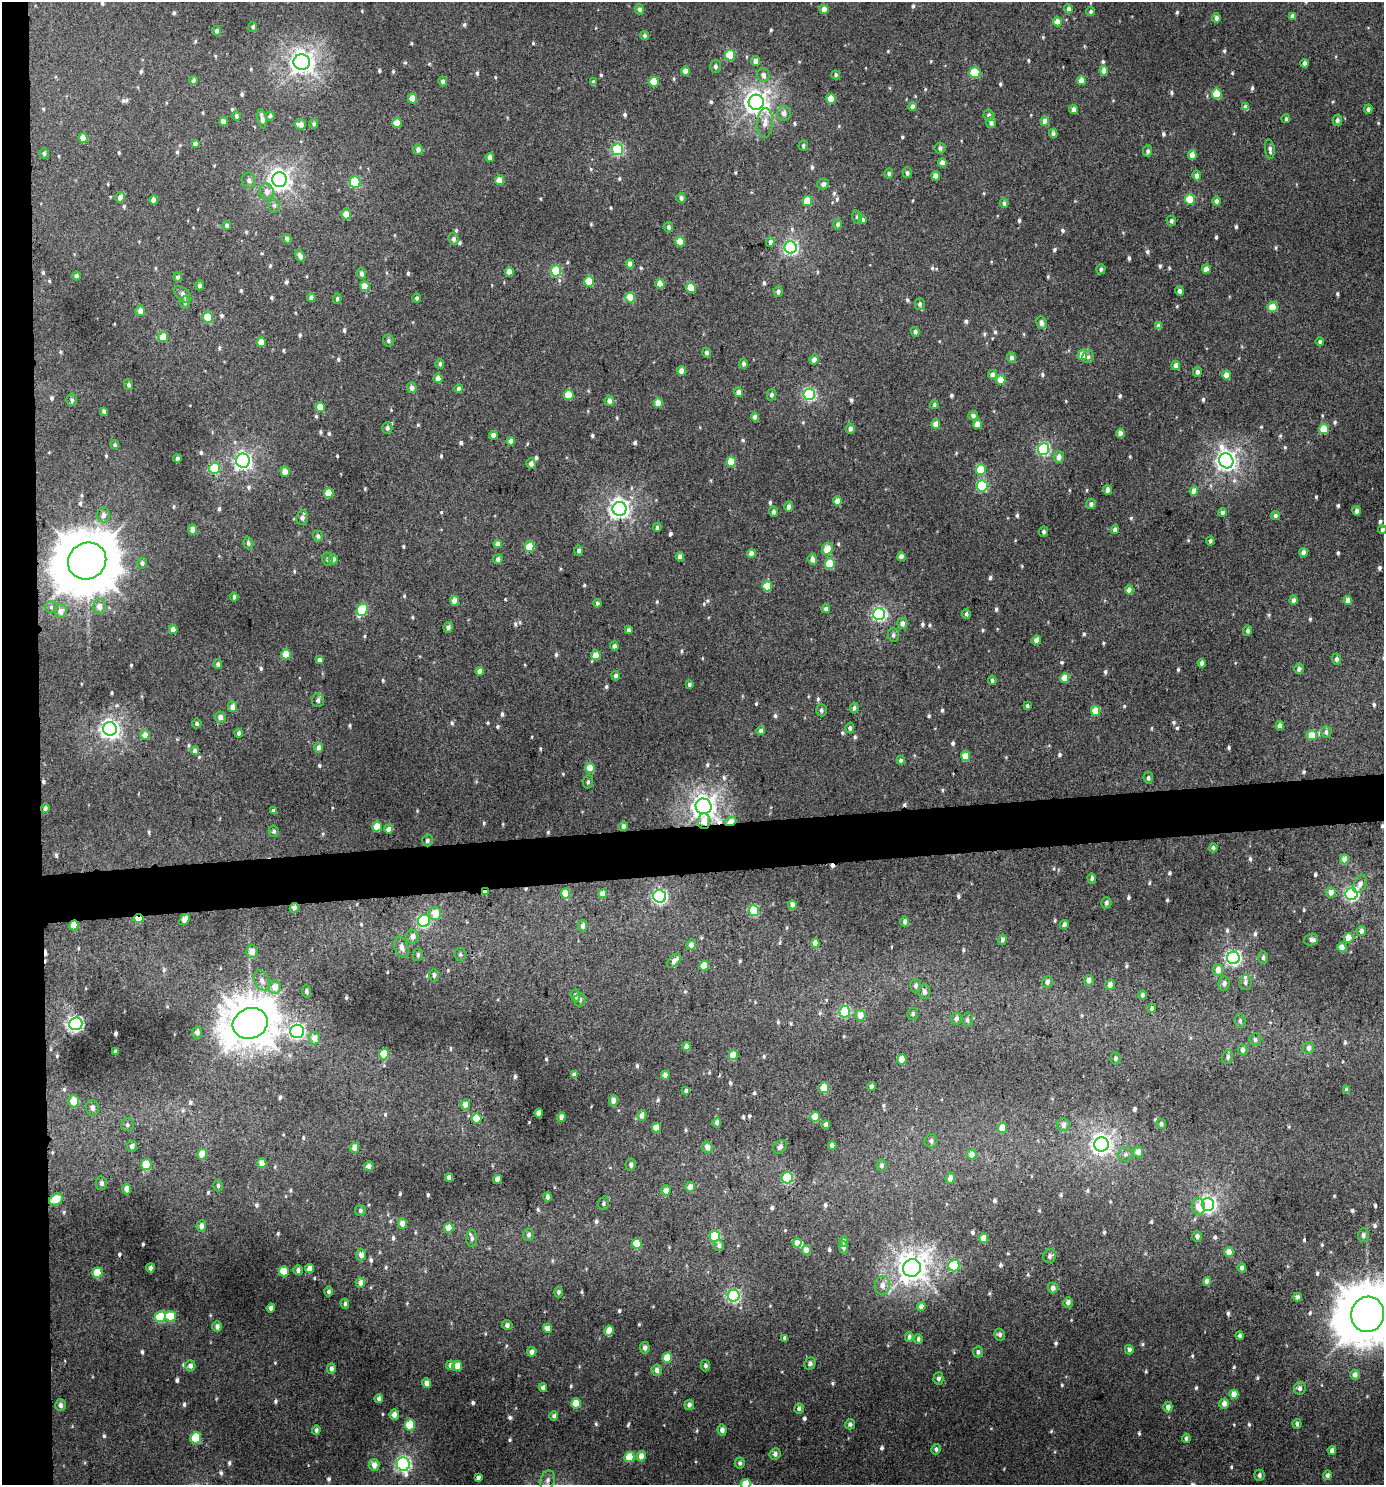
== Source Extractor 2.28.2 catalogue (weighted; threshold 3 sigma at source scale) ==
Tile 4 of 3 x 3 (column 1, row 2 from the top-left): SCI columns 7-1388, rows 1488-2970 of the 4199 x 4457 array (HDU 1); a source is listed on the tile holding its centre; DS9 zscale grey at full resolution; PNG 1386 x 1487 px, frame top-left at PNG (2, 2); each listed source drawn as its Kron ellipse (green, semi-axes under 4 px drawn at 4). Shown black and unused: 6% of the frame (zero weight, under 3 of 4 exposures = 1% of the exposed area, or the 3 px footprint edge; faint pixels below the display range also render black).
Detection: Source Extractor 2.28.2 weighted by HDU 2 'WHT'; one run over the whole footprint, this tile lists its part. Background 0.00977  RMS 0.0064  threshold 0.0286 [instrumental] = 3 sigma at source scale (4.5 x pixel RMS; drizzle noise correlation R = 1.50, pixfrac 1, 0.0396/0.0396 arcsec/px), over >= 5 px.
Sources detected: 854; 1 inside a brighter object's white glare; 4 cosmic-ray / hot-pixel residue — neither listed nor drawn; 6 inside a brighter listed object's ellipse — not listed separately; of the other 843, all 500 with FLUX_AUTO >= 1.44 (the completeness limit of this list) listed and drawn (343 fainter detections not listed), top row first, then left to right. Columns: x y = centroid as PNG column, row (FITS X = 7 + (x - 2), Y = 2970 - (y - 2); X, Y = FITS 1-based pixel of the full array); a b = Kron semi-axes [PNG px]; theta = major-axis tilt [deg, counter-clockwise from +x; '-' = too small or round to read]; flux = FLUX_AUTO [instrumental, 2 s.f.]
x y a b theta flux
640 9 5 4 - 1.9
824 9 4 4 - 5.6
1068 9 4 4 - 2.6
1091 11 4 4 - 1.5
1293 16 4 4 - 3.7
1216 18 4 4 - 2.7
1057 22 4 4 - 6.8
253 27 5 4 - 1.5
217 31 5 4 - 1.9
644 35 4 4 - 1.5
730 55 5 5 - 30
756 61 5 4 - 4.4
302 62 8 7 - 490
1304 63 4 4 - 3.6
715 66 6 5 - 1.9
686 71 4 4 - 6.5
1104 71 5 4 - 6.3
975 73 5 5 - 31
763 75 7 6 - 3.2
836 75 4 4 - 1.4
193 80 4 4 - 1.7
1082 80 4 4 - 7.9
443 81 5 4 - 2.3
593 82 4 3 - 2.1
654 82 5 5 - 18
1217 94 5 4 - 19
412 98 5 4 - 11
831 99 5 4 - 14
756 102 7 7 - 490
912 107 4 4 - 3.7
1246 107 4 4 - 4.3
1074 109 4 4 - 4
1368 109 4 4 - 2.1
784 113 7 6 - 3.1
989 115 6 5 - 1.8
236 116 5 4 - 1.7
270 116 4 4 - 1.9
262 119 10 4 -79 2.7
1286 119 4 4 - 1.6
1337 120 6 4 77 1.7
223 121 5 4 - 2.7
1045 121 4 4 - 5.9
991 122 5 5 - 2.5
397 123 5 5 - 14
765 123 15 8 85 5.9
301 124 5 5 - 3.4
314 124 5 4 - 1.6
1053 133 4 4 - 2.2
83 138 5 4 - 8
195 144 4 4 - 2.6
803 145 5 5 - 1.6
940 148 5 5 - 2.3
418 149 5 5 - 2.9
618 149 6 5 - 83
1270 149 10 4 -84 2.3
1148 151 6 4 84 1.6
44 153 5 4 - 1.6
1192 155 5 4 - 6.8
490 157 4 4 - 4.3
942 163 4 4 - 4.3
889 173 5 4 - 1.5
907 173 5 4 - 1.6
1197 175 5 4 - 3.7
935 176 4 4 - 5.6
249 180 8 6 -72 2.1
280 180 7 7 - 400
499 180 5 4 - 10
355 182 5 5 - 37
823 184 5 5 - 2.8
267 192 8 7 - 3.7
120 197 5 5 - 3.9
681 198 5 4 - 2.1
1190 199 5 5 - 22
154 200 4 4 - 3.9
807 201 5 5 - 17
1216 201 4 4 - 2.8
1004 203 4 4 - 2.1
274 205 7 5 -75 1.7
346 214 5 4 - 11
857 217 7 4 -76 1.5
862 220 4 4 - 3.3
1171 221 5 4 - 1.7
838 224 5 4 - 1.9
227 225 4 4 - 2.2
669 227 5 4 - 1.7
287 239 5 4 - 2.3
454 239 6 5 - 2.5
680 242 5 4 - 15
770 242 5 4 - 3.7
791 247 6 6 - 150
300 256 7 4 -58 3.5
630 264 4 4 - 5.3
1101 269 5 4 - 1.6
1206 269 4 4 - 6.3
556 271 5 5 - 56
509 272 4 4 - 6.2
361 273 5 4 - 2.4
76 276 4 4 - 1.6
178 277 4 4 - 2
589 281 5 5 - 20
660 284 5 4 - 8.9
200 285 5 4 - 2.3
365 286 5 4 - 8.6
691 288 5 5 - 17
1179 291 4 4 - 2.4
778 292 5 5 - 1.9
183 294 10 6 -42 3
630 297 5 5 - 20
311 298 4 4 - 3.5
417 298 4 4 - 1.7
337 299 5 4 - 1.4
185 303 6 5 - 1.5
920 304 6 5 - 1.9
1273 307 5 5 - 16
140 311 5 5 - 4.2
208 318 5 5 - 27
1041 322 6 5 - 3.9
1159 326 4 4 - 4
915 332 5 4 - 2.2
163 337 5 5 - 10
388 341 6 5 - 1.6
1320 341 4 4 - 1.7
261 342 5 4 - 10
707 353 5 4 - 1.9
1082 355 5 5 - 9.5
1088 357 6 5 - 1.8
1012 358 5 4 - 2.3
814 359 5 4 - 4.7
743 363 5 4 - 2.3
440 364 5 4 - 1.9
1176 365 4 4 - 5.2
681 371 5 4 - 6.4
1197 372 5 4 - 3
992 375 4 4 - 4.4
1226 375 4 4 - 9.4
438 378 5 4 - 5
1001 380 5 4 - 16
129 385 5 4 - 1.7
412 388 5 5 - 3.3
459 388 4 4 - 2.7
739 392 5 4 - 4.6
809 394 6 5 - 98
569 395 5 5 - 20
772 395 6 4 75 1.7
72 400 6 5 - 1.7
609 401 5 4 - 4
658 403 5 4 - 9.8
934 404 4 4 - 1.4
320 407 5 4 - 11
104 411 4 3 - 1.8
973 416 5 4 - 2.5
755 417 4 4 - 4.1
936 424 4 4 - 6.5
977 424 4 4 - 7.7
387 428 6 5 - 1.8
850 429 5 4 - 2.9
1324 429 5 5 - 19
1120 433 4 4 - 5.2
493 435 4 4 - 4.4
511 441 4 4 - 4.8
115 445 4 4 - 1.5
1044 449 6 5 - 110
1059 457 5 5 - 4.1
177 459 4 3 - 2.5
243 461 7 7 - 210
1226 461 7 7 - 390
731 462 5 5 - 21
531 464 5 4 - 3.7
215 468 5 5 - 34
981 469 5 5 - 21
285 471 5 4 - 6.4
982 486 5 5 - 62
1108 490 4 4 - 4
1194 491 4 4 - 5.7
329 493 5 5 - 19
837 501 4 4 - 7.3
1091 504 5 5 - 2.1
789 507 5 4 - 3.4
620 509 7 7 - 360
1357 511 4 4 - 3.2
773 512 5 4 - 2.6
1222 512 4 4 - 2.2
103 515 7 6 - 3.3
1275 516 4 4 - 2.2
302 518 7 6 - 2.4
657 527 4 4 - 1.7
1115 529 4 4 - 3.1
193 530 5 4 - 5
1382 530 4 3 - 2
1044 532 5 4 - 1.5
318 536 5 5 - 1.9
1210 541 4 3 - 1.5
248 543 6 5 - 1.7
498 544 4 4 - 4
530 547 5 5 - 20
827 549 6 5 - 11
578 550 5 4 - 2.1
1303 552 4 4 - 5.1
751 553 4 4 - 5.4
680 557 4 4 - 5.2
901 557 4 4 - 4.7
328 559 6 5 - 1.6
333 559 5 4 - 2.9
498 559 5 4 - 2.6
812 559 5 4 - 3.9
87 561 19 18 - 3800
142 563 5 5 - 1.9
830 564 5 5 - 24
767 586 5 5 - 24
1129 590 4 4 - 5.5
234 597 4 4 - 1.7
1294 600 4 4 - 3.7
1348 600 4 4 - 5.7
455 601 5 4 - 9
597 603 4 3 - 1.8
99 606 7 6 - 4.5
51 607 6 6 - 1.5
826 609 4 4 - 2.5
362 610 6 5 - 39
60 611 7 6 - 4.6
879 614 6 6 - 140
966 614 5 4 - 1.7
902 623 5 5 - 3.8
448 627 5 4 - 2
173 630 4 4 - 5.2
629 630 4 4 - 2.6
1248 631 5 4 - 1.9
893 635 7 5 -89 1.9
1037 640 4 4 - 6
614 646 4 4 - 3.1
286 654 5 5 - 16
596 655 5 4 - 12
1336 659 5 4 - 1.9
319 660 4 4 - 2.8
1202 663 4 4 - 3.7
218 664 5 4 - 2.1
1299 669 5 4 - 2.1
480 671 4 4 - 4.3
615 676 5 4 - 2.1
1065 678 5 4 - 11
992 680 4 4 - 1.6
689 684 4 3 - 1.6
318 700 6 6 - 2.2
1027 706 3 3 - 1.6
232 707 5 4 - 4.5
854 708 5 4 - 1.6
821 710 6 5 - 1.7
1095 711 5 5 - 17
220 717 5 5 - 3.3
197 723 5 4 - 1.5
1280 726 4 4 - 4.3
850 728 5 4 - 1.9
110 729 7 6 - 310
761 730 4 4 - 2.6
1326 732 6 5 - 1.8
239 733 4 4 - 2.4
145 735 5 4 - 5.3
1312 735 5 5 - 12
319 747 5 4 - 3.6
195 751 4 4 - 4
966 756 5 4 - 12
901 760 4 4 - 2.2
590 768 5 5 - 15
1148 778 6 4 -84 1.5
588 782 6 5 - 1.5
704 806 8 7 - 540
45 808 4 4 - 2.9
273 811 4 4 - 2
704 821 8 6 88 5.9
731 821 6 3 19 10
623 826 4 4 - 2.4
377 827 5 4 - 15
389 829 4 4 - 3.6
274 831 5 5 - 1.5
427 840 6 5 - 1.5
1213 848 5 4 - 1.9
1344 859 5 4 - 5.6
1092 878 5 4 - 1.5
1360 884 9 6 64 3.6
485 892 4 4 - 2.7
1331 892 5 5 - 5.2
565 893 5 4 - 9.9
603 894 4 4 - 6.3
1351 894 6 6 - 140
660 896 6 6 - 150
1106 903 5 5 - 2.1
792 905 4 4 - 3.6
294 908 5 4 - 3.3
754 911 5 5 - 47
435 913 6 6 - 11
138 919 5 3 - 11
184 919 6 4 51 4.6
424 921 6 6 - 82
905 922 5 4 - 2.1
1064 924 5 4 - 1.9
74 925 5 4 - 7.4
583 926 6 4 88 2
1361 931 5 4 - 2.5
412 937 7 6 - 4.1
1349 938 5 4 - 10
1311 939 7 5 19 1.6
1002 940 5 4 - 2.3
815 943 5 4 - 4.6
691 945 5 4 - 3.2
402 947 11 7 -69 4.1
1342 947 4 4 - 7.8
252 952 6 6 - 5.2
460 954 6 6 - 1.5
418 955 6 5 - 1.7
1233 958 6 6 - 190
1263 958 6 5 - 1.5
674 961 8 5 45 3.6
704 966 5 4 - 13
1218 970 6 5 - 5.4
434 975 6 4 90 1.7
262 980 10 7 -68 3.5
1089 980 5 5 - 4
1047 982 6 5 - 2.6
1245 982 8 6 78 2.1
1224 984 7 6 - 2.6
915 985 7 5 87 2
1110 985 5 4 - 3.8
275 987 7 6 - 6.2
306 991 6 4 -86 1.7
924 992 7 5 89 2.6
1142 995 4 4 - 1.8
575 996 6 5 - 2.4
580 1000 6 6 - 2.1
1152 1008 5 4 - 1.6
845 1012 5 5 - 55
913 1014 6 5 - 1.7
860 1015 5 5 - 7.2
956 1019 6 5 - 1.9
967 1020 7 5 -89 1.6
1240 1021 7 5 -85 1.7
250 1023 18 15 21 1800
76 1024 6 6 - 220
297 1031 7 6 - 190
197 1032 6 5 - 3.1
314 1038 6 5 - 5.8
1255 1040 6 6 - 1.7
686 1046 4 4 - 2.6
1308 1048 6 6 - 3.4
1243 1050 5 5 - 2.6
115 1052 4 3 - 1.7
384 1054 5 5 - 16
733 1055 5 4 - 15
1228 1057 7 5 76 1.8
1115 1058 6 5 - 1.7
902 1059 5 4 - 12
574 1075 4 4 - 2.2
665 1075 4 4 - 3
871 1086 4 4 - 2.8
824 1088 5 5 - 31
1347 1090 4 4 - 3.5
686 1091 4 3 - 1.9
613 1100 6 4 89 6.3
74 1101 6 5 - 14
465 1105 5 4 - 4.9
92 1108 8 6 -78 3.2
539 1113 4 4 - 7.8
642 1116 5 4 - 3.7
561 1117 4 4 - 4.8
815 1117 5 4 - 15
476 1119 5 5 - 20
717 1123 5 4 - 2.7
1161 1124 5 4 - 1.8
127 1125 7 6 - 1.6
826 1125 4 4 - 4.5
1063 1125 6 6 - 3.7
656 1128 4 4 - 11
1002 1128 5 4 - 11
931 1141 7 6 - 2.1
1102 1144 7 7 - 320
132 1146 5 5 - 2.5
832 1146 4 4 - 3.3
707 1147 5 5 - 4.9
780 1147 8 6 42 2.2
354 1148 5 4 - 4.4
1138 1152 5 5 - 4.5
202 1154 5 4 - 11
972 1154 5 5 - 6.1
1125 1154 7 7 - 2.2
262 1163 5 4 - 5.9
146 1165 5 5 - 24
631 1165 6 5 - 2.2
881 1165 6 5 - 1.9
369 1166 5 4 - 2.4
449 1177 4 4 - 3.3
787 1178 5 5 - 41
950 1178 6 4 80 3.4
497 1179 4 4 - 3.8
101 1183 6 6 - 2.5
218 1186 6 4 89 1.5
690 1187 5 4 - 5.3
127 1189 5 4 - 4.4
666 1190 5 5 - 4.2
547 1197 4 3 - 2.2
56 1199 7 5 32 16
603 1203 7 5 73 1.6
1208 1205 6 6 - 240
1198 1206 8 7 - 7.1
360 1211 5 5 - 1.5
402 1223 5 4 - 4.5
201 1226 5 4 - 3
449 1228 5 4 - 8.9
529 1235 6 5 - 2.1
1363 1235 6 5 - 2.1
715 1236 5 5 - 46
1197 1236 5 5 - 2.3
472 1238 8 5 89 1.9
983 1238 5 4 - 8
844 1241 5 4 - 2.2
797 1243 5 4 - 5.5
637 1244 5 5 - 17
719 1246 5 5 - 1.7
843 1247 6 4 -85 1.9
806 1250 4 4 - 6.3
1229 1252 5 4 - 7.2
361 1255 5 5 - 3.3
1050 1256 7 6 - 2.3
954 1266 6 5 - 37
150 1268 4 4 - 2.3
912 1268 9 8 - 740
1242 1268 4 4 - 2.8
310 1269 4 4 - 5.9
298 1270 5 4 - 2.1
284 1271 5 5 - 14
97 1273 5 5 - 17
1207 1281 4 4 - 4.6
360 1283 5 4 - 4.5
882 1285 9 7 87 3.8
1053 1288 5 5 - 2.8
328 1292 5 4 - 1.8
558 1292 5 4 - 1.5
734 1296 6 6 - 130
1297 1297 4 4 - 2.9
1068 1302 5 4 - 2.6
345 1304 5 4 - 1.6
921 1307 4 4 - 4
271 1308 4 4 - 3.6
1368 1314 18 16 73 3300
170 1316 5 5 - 20
160 1317 6 5 - 28
507 1325 5 5 - 2.1
217 1327 5 4 - 2.9
548 1328 4 4 - 6.3
609 1331 5 4 - 12
1000 1335 6 5 - 1.9
1240 1336 4 3 - 1.8
909 1337 5 3 - 1.7
785 1338 4 4 - 2.2
918 1339 5 4 - 1.8
645 1348 6 5 - 2.3
1129 1350 5 4 - 2.2
532 1352 5 4 - 3.6
978 1352 5 5 - 1.9
667 1358 5 5 - 18
810 1364 6 5 - 2.3
450 1365 5 4 - 2.6
705 1365 6 4 88 1.8
190 1366 5 5 - 3.2
457 1366 5 5 - 8.6
331 1368 5 4 - 2.5
657 1370 6 5 - 3.6
1355 1375 5 4 - 3.1
938 1378 6 5 - 2.3
426 1383 5 4 - 3.4
543 1388 4 4 - 2.9
1300 1388 6 5 - 2.5
1234 1394 4 4 - 8.1
379 1398 4 4 - 2.3
576 1403 5 5 - 16
1224 1404 5 5 - 4.7
60 1405 6 5 - 2.3
689 1405 5 4 - 2.9
1168 1407 5 4 - 3.4
799 1408 5 4 - 2.3
394 1415 5 4 - 4.4
554 1416 5 4 - 1.7
850 1424 5 5 - 2.3
1297 1424 5 4 - 1.9
410 1425 5 5 - 27
316 1430 5 4 - 1.6
722 1430 5 4 - 3.1
196 1438 6 5 - 30
1186 1438 4 4 - 1.6
936 1449 5 4 - 2.1
1332 1450 4 4 - 3.5
775 1454 6 5 - 2.3
641 1456 5 4 - 5.2
629 1457 5 5 - 16
740 1463 6 5 - 1.8
403 1464 7 6 - 180
374 1465 6 5 - 4.6
1259 1475 6 5 - 2.2
1327 1475 5 4 - 2
478 1478 4 4 - 2.3
548 1480 10 7 73 3.6
746 1484 5 5 - 16
Overlapping masked pixels (flux is a lower limit): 8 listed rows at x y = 704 806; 704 821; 731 821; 485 892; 294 908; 138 919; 74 925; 56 1199
Isophote crosses this tile's border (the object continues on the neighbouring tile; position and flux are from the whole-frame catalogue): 3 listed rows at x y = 1382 530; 1368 1314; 746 1484